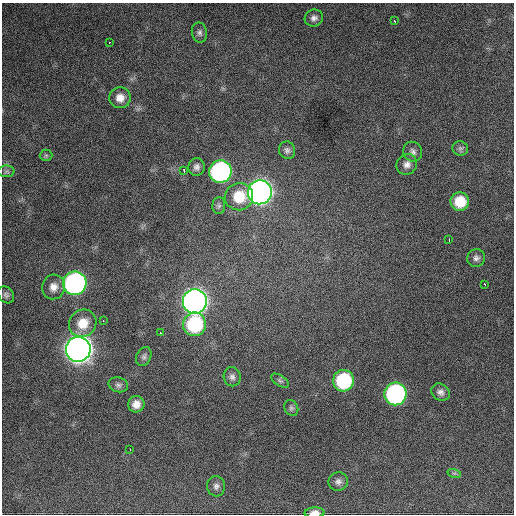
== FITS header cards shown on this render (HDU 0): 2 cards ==
NAXIS1  =                  512 / Axis length
NAXIS2  =                  512 / Axis length

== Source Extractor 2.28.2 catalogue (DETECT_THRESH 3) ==
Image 512 x 512 px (HDU 0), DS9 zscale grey, 1 PNG px = 1 image px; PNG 516 x 516 px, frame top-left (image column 1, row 512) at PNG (2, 3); each listed source drawn as its Kron ellipse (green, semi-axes under 4 px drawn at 4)
Background 1160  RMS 29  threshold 86.7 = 3 sigma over >= 5 px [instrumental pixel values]
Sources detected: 44; all 44 listed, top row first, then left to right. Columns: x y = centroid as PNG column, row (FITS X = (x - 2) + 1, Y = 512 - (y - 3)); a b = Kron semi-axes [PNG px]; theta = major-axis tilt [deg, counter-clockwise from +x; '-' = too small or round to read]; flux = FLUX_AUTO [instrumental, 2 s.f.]
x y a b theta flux
314 18 9 8 - 8.8e+03
394 21 3 2 - 4.0e+03
199 33 10 7 -78 6.9e+03
110 42 3 2 - 2.1e+03
120 98 10 10 - 1.9e+04
460 148 8 7 - 5.2e+03
287 150 9 8 - 6.6e+03
413 152 10 9 - 8.6e+03
46 155 6 5 - 3.8e+03
407 164 11 9 47 1.2e+04
197 167 9 8 - 8.2e+03
6 171 8 6 2 4.5e+03
184 171 3 2 - 5.5e+03
220 172 11 11 - 5.2e+05
260 192 12 12 - 1.6e+06
239 197 14 13 - 5.6e+04
460 202 9 9 - 4.9e+04
219 206 8 6 89 5.6e+03
449 240 4 2 - 4.1e+03
476 258 9 8 - 7.7e+03
75 283 12 11 - 7.5e+05
484 284 4 2 - 3.5e+03
53 287 12 11 - 1.7e+04
6 295 9 7 -51 5.9e+03
195 301 12 12 - 1.7e+06
103 321 2 2 - 7.6e+03
83 323 14 13 - 3.8e+04
194 324 12 11 - 1.7e+05
161 333 3 2 - 8.0e+03
78 349 12 12 - 2.7e+06
144 357 10 7 62 5.8e+03
232 377 9 8 - 7.8e+03
280 381 10 5 -33 4.6e+03
343 381 11 10 - 1.6e+05
118 385 10 7 -14 6.2e+03
441 392 10 8 -40 9.0e+03
395 394 11 11 - 4.6e+05
136 404 8 8 - 1.5e+04
291 408 8 6 -60 4.9e+03
130 449 3 2 - 2.3e+03
454 473 7 4 -17 3.5e+03
338 481 10 9 - 9.0e+03
216 486 10 9 - 8.5e+03
315 513 10 5 2 1.3e+04
At the frame edge (FLAGS 8, measured only in part): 1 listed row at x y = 315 513